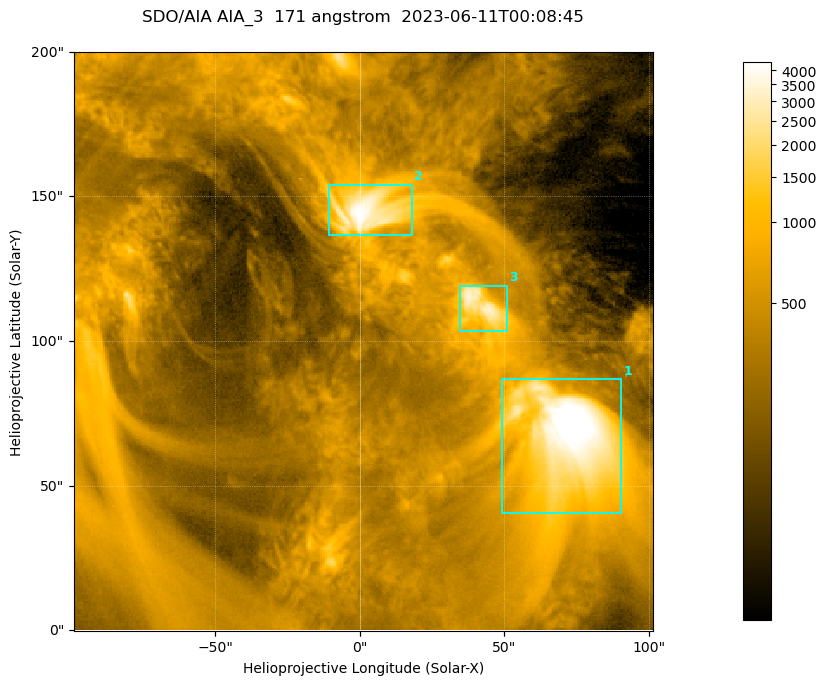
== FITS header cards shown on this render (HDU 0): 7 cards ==
TELESCOP= 'SDO/AIA '           / For AIA: SDO/AIA
INSTRUME= 'AIA_3   '           / For AIA: AIA_ATA1, AIA_ATA2, AIA_ATA3 or AIA_AT
WAVELNTH=                  171 / [angstrom] Wavelength
WAVEUNIT= 'angstrom'           / Wavelength unit: angstrom
DATE-OBS= '2023-06-11T00:08:45.350' / [ISO] Date when observation started; ISO 8
CTYPE1  = 'HPLN-TAN'           / CTYPE1; Typically HPLN
CTYPE2  = 'HPLT-TAN'           / CTYPE2; Typically HPLT

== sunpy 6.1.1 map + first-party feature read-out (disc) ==
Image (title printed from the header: SDO/AIA AIA_3  171 angstrom  2023-06-11T00:08:45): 334 x 334 px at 0.599 arcsec/px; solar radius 945 arcsec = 1577 px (partial field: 1.4% of the solar disc is inside the frame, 100% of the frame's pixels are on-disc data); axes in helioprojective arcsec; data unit not stated in the header (colour bar unlabelled)
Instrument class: DISC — disc imager (sunpy class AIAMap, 171 A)
Bright regions (active regions / flare kernels): reference = the on-disc median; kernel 3 px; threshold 5 sigma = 1100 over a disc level ~358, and >= 1.15x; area >= 111 px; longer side >= 4 px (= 2.4 arcsec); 3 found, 3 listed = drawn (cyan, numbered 1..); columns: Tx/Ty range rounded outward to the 2 arcsec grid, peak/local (2 s.f.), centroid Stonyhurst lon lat
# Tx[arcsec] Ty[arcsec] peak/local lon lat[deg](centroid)
1 48..92 40..88 15 +4 +4
2 -12..18 136..154 12 +0 +9
3 34..52 102..120 9.4 +3 +7